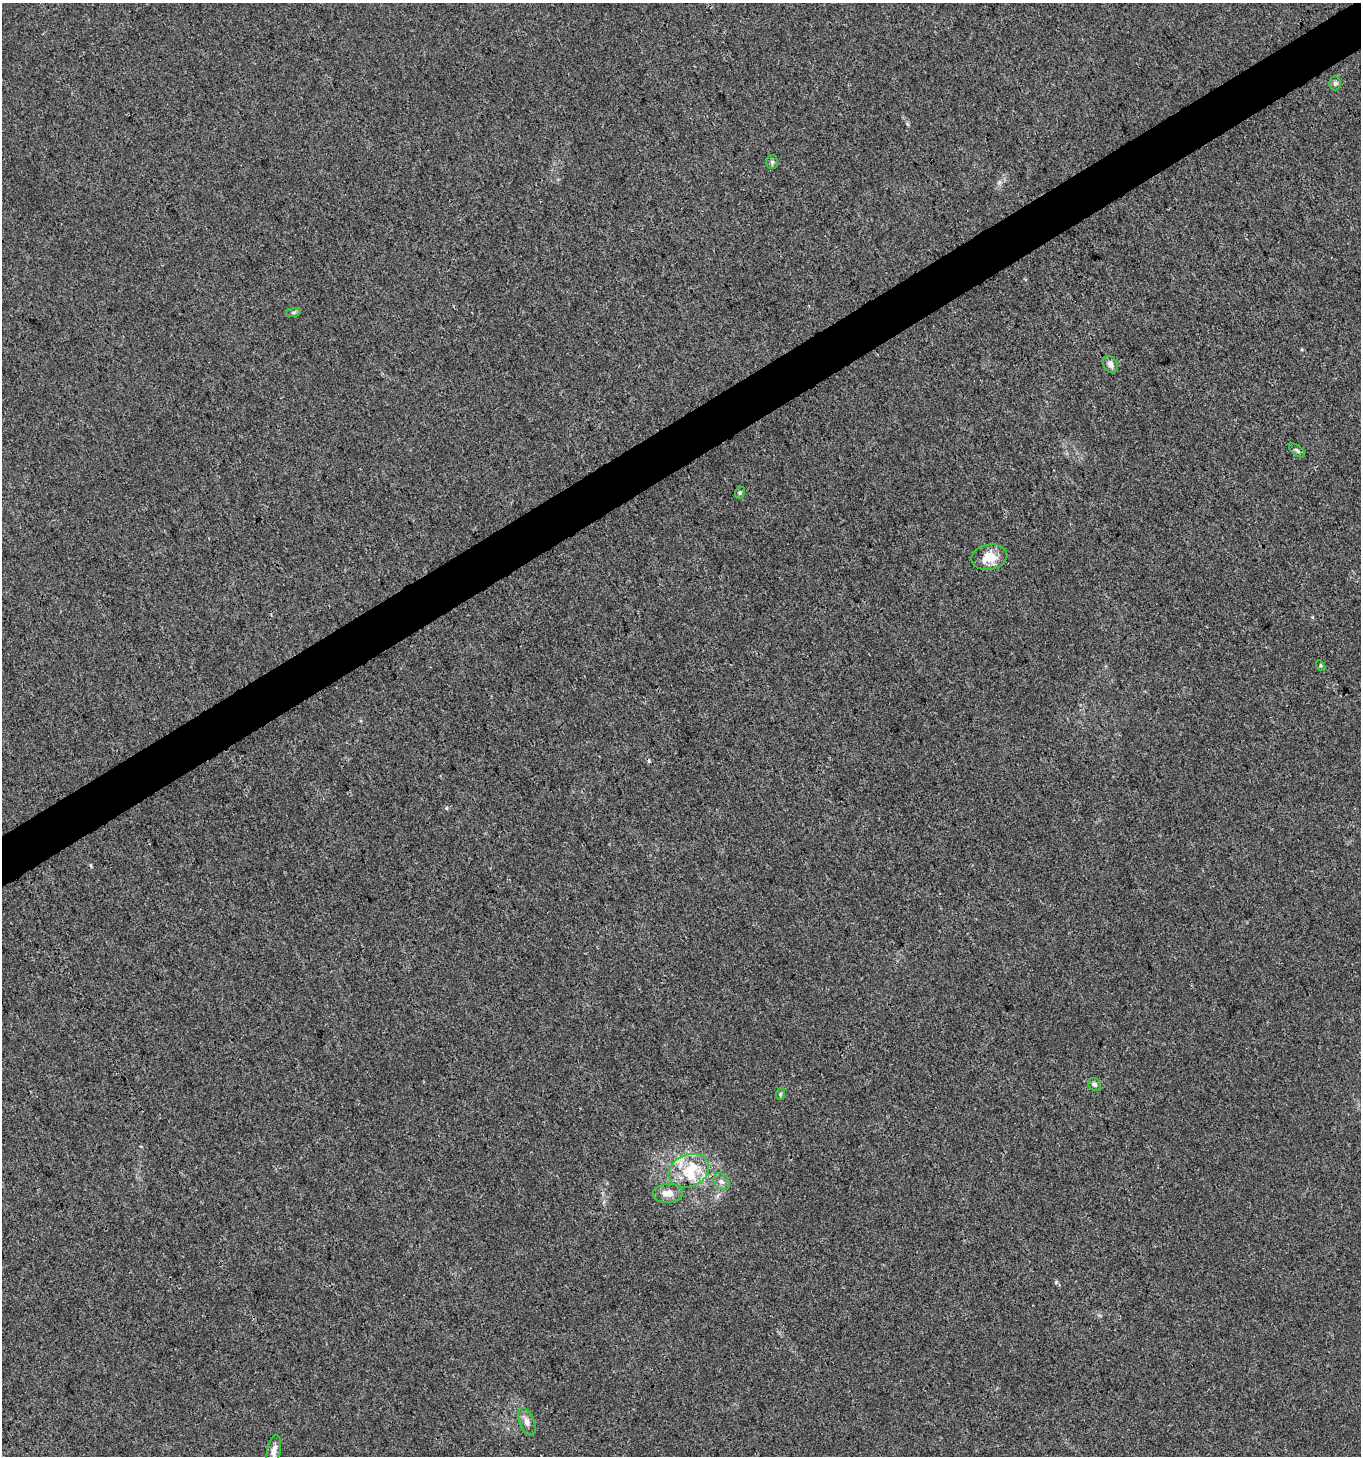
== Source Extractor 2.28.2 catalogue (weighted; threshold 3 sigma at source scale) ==
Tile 10 of 4 x 4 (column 2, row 3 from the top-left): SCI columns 1467-2825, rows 1458-2911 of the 5713 x 5819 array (HDU 1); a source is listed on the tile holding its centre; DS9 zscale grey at full resolution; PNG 1363 x 1458 px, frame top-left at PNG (2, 3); each listed source drawn as its Kron ellipse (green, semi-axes under 4 px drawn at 4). Shown black and unused: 3% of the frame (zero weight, under 3 of 4 exposures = <1% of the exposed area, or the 3 px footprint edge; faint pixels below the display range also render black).
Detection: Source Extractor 2.28.2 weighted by HDU 2 'WHT'; one run over the whole footprint, this tile lists its part. Background 0.00761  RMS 0.0026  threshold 0.0117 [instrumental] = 3 sigma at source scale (4.5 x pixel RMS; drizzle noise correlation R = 1.50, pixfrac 1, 0.0396/0.0396 arcsec/px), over >= 5 px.
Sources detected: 19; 1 cosmic-ray / hot-pixel residue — neither listed nor drawn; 3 inside a brighter listed object's ellipse — not listed separately; the other 15 listed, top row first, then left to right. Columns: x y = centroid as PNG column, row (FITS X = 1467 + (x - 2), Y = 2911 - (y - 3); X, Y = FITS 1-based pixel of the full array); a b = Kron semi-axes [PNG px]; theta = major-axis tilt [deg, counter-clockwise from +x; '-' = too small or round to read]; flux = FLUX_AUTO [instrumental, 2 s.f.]
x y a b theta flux
1335 83 7 6 - 0.61
772 162 7 5 90 0.63
293 312 8 4 8 0.43
1110 364 9 6 -57 1.3
1297 450 9 5 -37 0.61
740 493 6 4 69 0.42
989 557 18 12 10 4.5
1321 666 6 3 -59 0.31
1095 1084 7 6 - 0.69
780 1094 6 4 71 0.34
689 1171 21 16 25 7.2
721 1182 9 7 -43 1.2
668 1193 15 9 2 2.7
527 1422 14 7 -68 1.6
274 1451 16 6 80 1.8